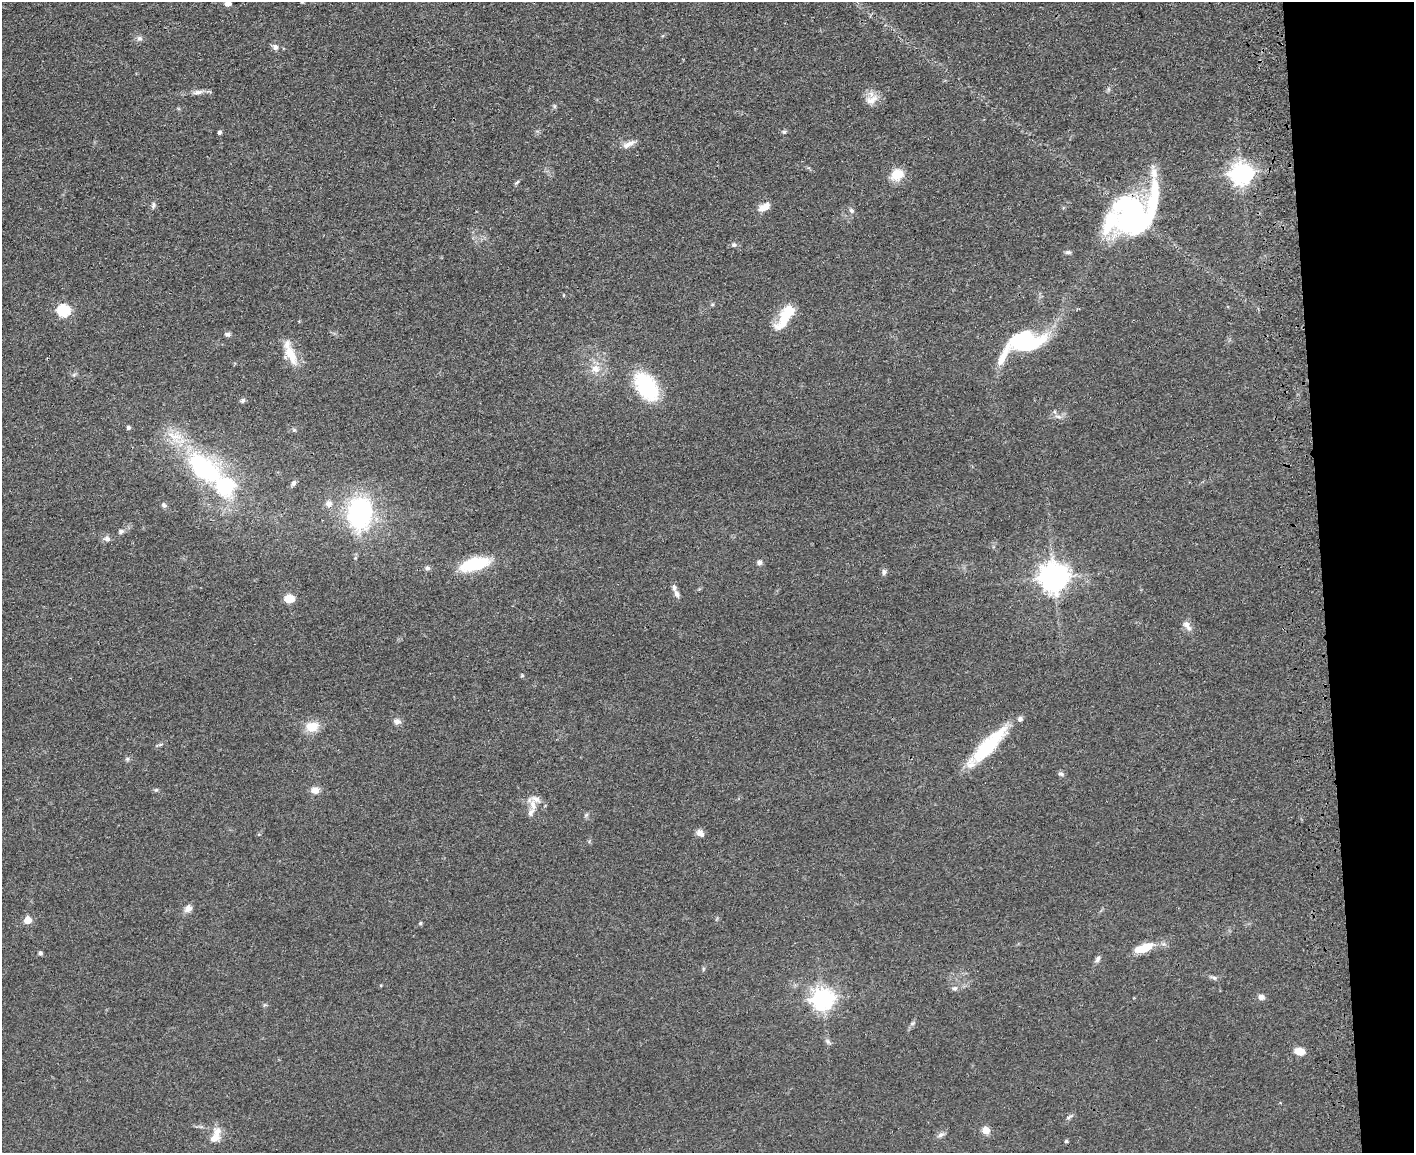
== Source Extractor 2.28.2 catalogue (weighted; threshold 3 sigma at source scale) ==
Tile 9 of 3 x 4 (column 3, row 3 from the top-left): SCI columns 3117-4528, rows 1217-2367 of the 4709 x 4733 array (HDU 1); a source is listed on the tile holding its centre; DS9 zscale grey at full resolution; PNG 1416 x 1155 px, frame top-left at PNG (2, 2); no overlay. Shown black and unused: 7% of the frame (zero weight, under 3 of 4 exposures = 7% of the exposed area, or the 3 px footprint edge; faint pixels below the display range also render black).
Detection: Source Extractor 2.28.2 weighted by HDU 2 'WHT'; one run over the whole footprint, this tile lists its part. Background 0.0467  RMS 0.0051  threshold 0.023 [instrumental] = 3 sigma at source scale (4.5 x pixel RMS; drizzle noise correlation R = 1.50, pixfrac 1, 0.05/0.05 arcsec/px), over >= 5 px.
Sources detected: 86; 5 inside a brighter object's white glare — not listed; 7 inside a brighter listed object's ellipse — not listed separately; the other 74 listed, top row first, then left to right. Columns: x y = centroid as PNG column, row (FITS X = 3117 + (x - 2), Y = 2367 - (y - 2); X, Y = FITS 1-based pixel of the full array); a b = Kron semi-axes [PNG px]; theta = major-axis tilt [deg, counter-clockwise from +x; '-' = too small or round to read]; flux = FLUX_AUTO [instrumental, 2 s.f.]
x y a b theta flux
228 3 5 4 - 5.2
139 38 8 6 -14 1.5
275 47 8 7 - 1.9
198 92 14 6 10 2.5
871 100 18 10 26 5
554 106 6 4 -72 0.71
219 132 4 4 - 1.3
784 132 6 5 - 0.8
629 144 19 6 26 3.3
1241 174 8 7 - 350
897 175 14 11 32 9.1
517 182 8 3 30 0.72
153 205 9 4 83 1.1
764 207 15 8 29 4.3
851 211 7 5 -46 1.2
1134 216 29 25 34 36
734 245 6 6 - 1.1
1068 252 8 5 1 1.1
563 295 4 3 - 0.44
712 305 6 4 1 0.61
63 310 6 6 - 53
784 319 31 13 57 13
227 334 8 5 -8 1.4
1025 341 38 21 8 49
291 354 27 12 -63 11
595 369 12 10 -42 5.1
647 387 24 15 -57 49
243 400 7 6 - 1
1058 416 11 3 -15 1.4
128 427 5 4 - 1.1
294 430 5 5 - 0.68
175 436 27 10 -17 10
204 469 36 20 -38 66
293 483 8 6 71 1.3
329 503 9 8 - 2.4
164 505 8 5 -63 1.1
360 513 31 24 86 65
121 531 8 6 29 1.3
107 539 9 8 - 2
759 562 7 6 - 1.5
475 564 28 12 14 27
427 568 7 6 - 1.2
884 572 8 5 82 1.5
1054 578 9 8 - 680
677 594 8 6 -61 2.1
289 599 12 9 1 5.4
1187 626 16 7 -54 3
522 676 6 3 19 0.54
397 721 10 7 -1 2.2
312 727 13 11 8 8.9
988 746 47 13 47 36
127 759 6 5 - 0.88
1061 774 8 5 -19 1.2
315 790 9 7 2 3.9
533 805 15 9 -81 4.4
700 833 10 8 -37 2.6
188 908 11 9 47 2.8
28 920 5 5 - 10
420 923 5 4 - 0.68
1144 948 18 8 19 13
40 953 4 4 - 1.3
1098 959 9 6 64 1.5
1214 978 7 5 -29 1.2
955 988 7 6 - 1.3
1261 997 7 6 - 2.3
822 999 8 7 - 340
912 1023 6 5 - 0.95
828 1041 7 5 -59 1.2
1299 1051 11 7 -9 5.9
1069 1117 10 3 35 1
986 1130 5 5 - 10
941 1135 10 5 25 1.6
215 1136 23 10 65 6.5
1066 1141 4 4 - 0.75
Isophote crosses this tile's border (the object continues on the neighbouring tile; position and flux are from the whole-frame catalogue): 1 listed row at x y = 228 3
Unlisted compact peaks at least as high as the median listed source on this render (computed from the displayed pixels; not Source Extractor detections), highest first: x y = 156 790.